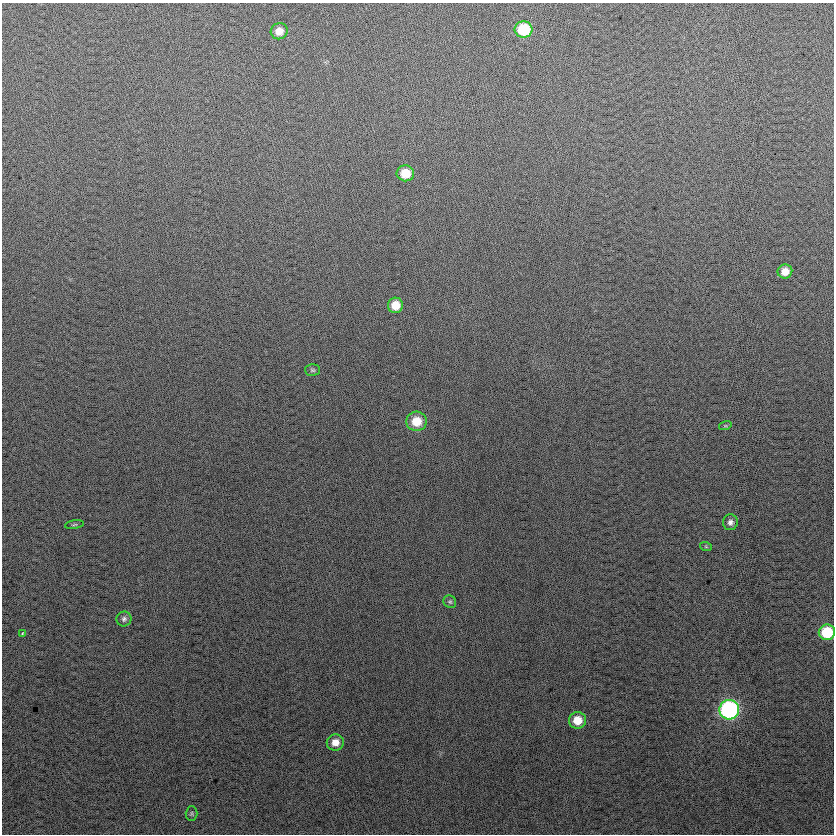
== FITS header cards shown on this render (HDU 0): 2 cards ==
NAXIS1  =                  832
NAXIS2  =                  832

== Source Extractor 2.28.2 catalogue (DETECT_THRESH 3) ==
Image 832 x 832 px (HDU 0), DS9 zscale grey, 1 PNG px = 1 image px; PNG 836 x 836 px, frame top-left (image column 1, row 832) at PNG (2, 3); each listed source drawn as its Kron ellipse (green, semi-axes under 4 px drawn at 4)
Background 15.2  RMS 14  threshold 41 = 3 sigma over >= 5 px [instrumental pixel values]
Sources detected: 19; all 19 listed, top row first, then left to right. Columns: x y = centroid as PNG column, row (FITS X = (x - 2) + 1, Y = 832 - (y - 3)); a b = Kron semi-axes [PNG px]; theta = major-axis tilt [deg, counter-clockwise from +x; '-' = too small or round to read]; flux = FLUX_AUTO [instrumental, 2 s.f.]
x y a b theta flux
524 29 9 8 - 46000
279 31 8 8 - 9400
405 173 8 8 - 20000
785 271 7 7 - 9700
395 305 7 7 - 15000
313 370 7 5 -2 1800
417 421 10 9 - 20000
725 426 6 4 18 1100
730 522 8 7 - 3900
74 525 9 3 9 1300
706 547 6 4 -19 1200
450 602 7 6 - 1700
124 619 7 7 - 2800
827 632 8 8 - 40000
22 633 4 4 - 1400
729 710 10 9 - 210000
577 720 8 8 - 15000
335 742 8 8 - 9200
192 814 7 6 - 1700
At the frame edge (FLAGS 8, measured only in part): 1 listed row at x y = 827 632